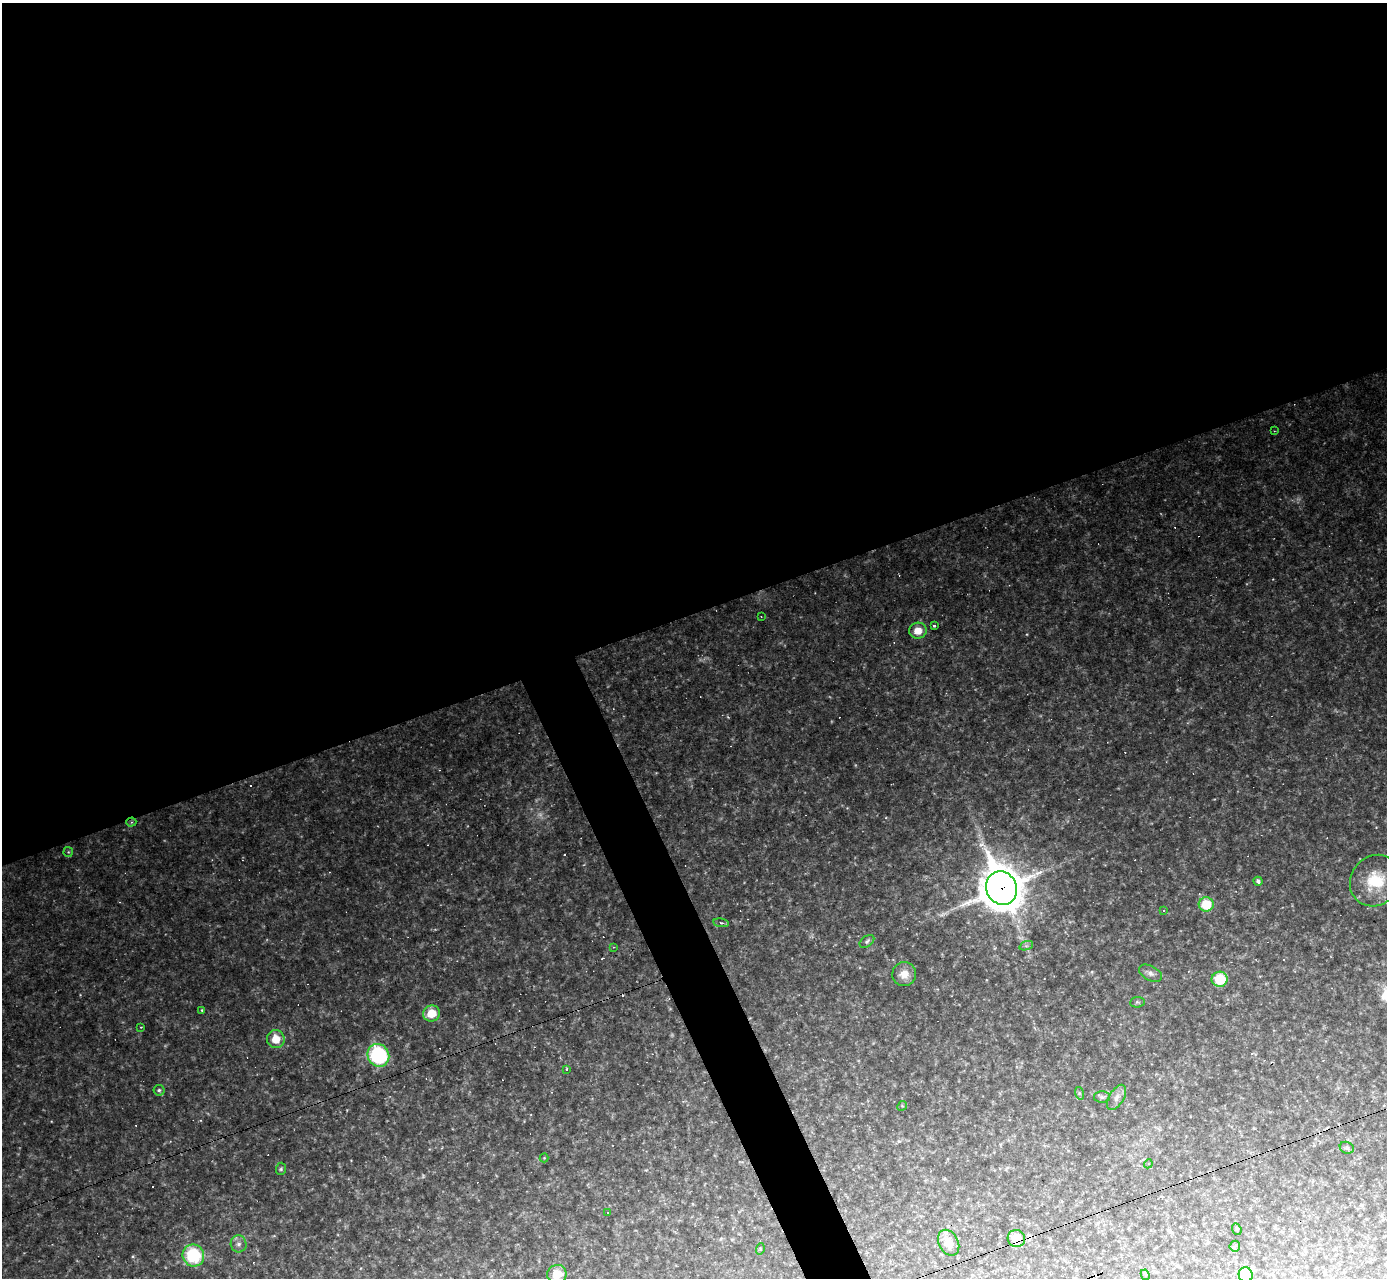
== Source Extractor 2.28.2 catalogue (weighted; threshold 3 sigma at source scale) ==
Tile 2 of 4 x 4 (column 2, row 1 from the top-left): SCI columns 1387-2771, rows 3975-5250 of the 5542 x 5528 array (HDU 1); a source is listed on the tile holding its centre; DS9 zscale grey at full resolution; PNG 1389 x 1280 px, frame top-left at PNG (2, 3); each listed source drawn as its Kron ellipse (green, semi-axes under 4 px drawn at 4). Shown black and unused: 50% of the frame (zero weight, under 2 of 3 exposures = <1% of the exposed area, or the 3 px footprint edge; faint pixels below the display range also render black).
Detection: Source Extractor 2.28.2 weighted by HDU 2 'WHT'; one run over the whole footprint, this tile lists its part. Background 0.108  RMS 0.011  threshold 0.0499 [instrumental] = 3 sigma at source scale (4.5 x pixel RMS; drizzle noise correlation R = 1.50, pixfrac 1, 0.05/0.05 arcsec/px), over >= 5 px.
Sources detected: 74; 2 too faint to see at this stretch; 26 cosmic-ray / hot-pixel residue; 1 long thin detection or spike segment (spike, bleed or trail) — neither listed nor drawn; the other 45 listed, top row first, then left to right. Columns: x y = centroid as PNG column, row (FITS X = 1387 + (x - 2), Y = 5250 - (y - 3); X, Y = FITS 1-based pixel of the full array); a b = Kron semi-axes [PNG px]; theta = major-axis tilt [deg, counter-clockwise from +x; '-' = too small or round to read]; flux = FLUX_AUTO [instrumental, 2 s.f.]
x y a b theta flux
1274 431 2 2 - 0.72
761 617 3 2 - 0.63
934 626 3 3 - 1.8
918 631 9 8 - 14
131 822 5 4 - 2.3
68 852 5 5 - 1.3
1258 881 4 4 - 3.3
1375 881 27 24 49 48
1002 888 17 15 -65 3700
1206 904 7 7 - 38
1163 910 3 3 - 2.3
721 923 8 4 -8 2.1
867 941 8 5 37 2.6
1026 946 7 4 18 2.4
614 947 4 3 - 0.78
1150 973 12 7 -28 4.7
904 974 12 12 - 11
1220 979 8 7 - 36
1137 1002 7 5 6 2.2
202 1010 4 4 - 1.3
431 1013 8 8 - 23
141 1027 3 3 - 1.2
276 1039 9 9 - 19
378 1055 12 10 -58 110
567 1069 3 3 - 3
159 1090 5 5 - 2.3
1079 1093 6 4 -72 1.8
1102 1097 8 5 0 2.4
1116 1097 14 7 58 6.6
902 1106 5 4 - 1.4
1347 1148 7 5 -22 2.2
544 1158 4 4 - 1.1
1148 1164 4 3 - 1
281 1169 6 5 - 2
607 1213 3 3 - 2.7
1237 1229 6 4 -69 1.4
1016 1238 9 8 - 22
949 1243 13 9 -62 11
239 1244 8 8 - 4.7
1235 1246 5 5 - 2
760 1249 6 3 73 1.2
193 1255 11 10 - 65
557 1274 10 9 - 19
1145 1275 5 4 - 1.2
1246 1275 7 7 - 50
Overlapping masked pixels (flux is a lower limit): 3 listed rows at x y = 131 822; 1002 888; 1016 1238
Isophote crosses this tile's border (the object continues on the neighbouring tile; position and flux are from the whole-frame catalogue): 2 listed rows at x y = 557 1274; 1246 1275
Unlisted compact peaks at least as high as the median listed source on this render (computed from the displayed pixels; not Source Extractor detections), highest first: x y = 133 1256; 728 717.